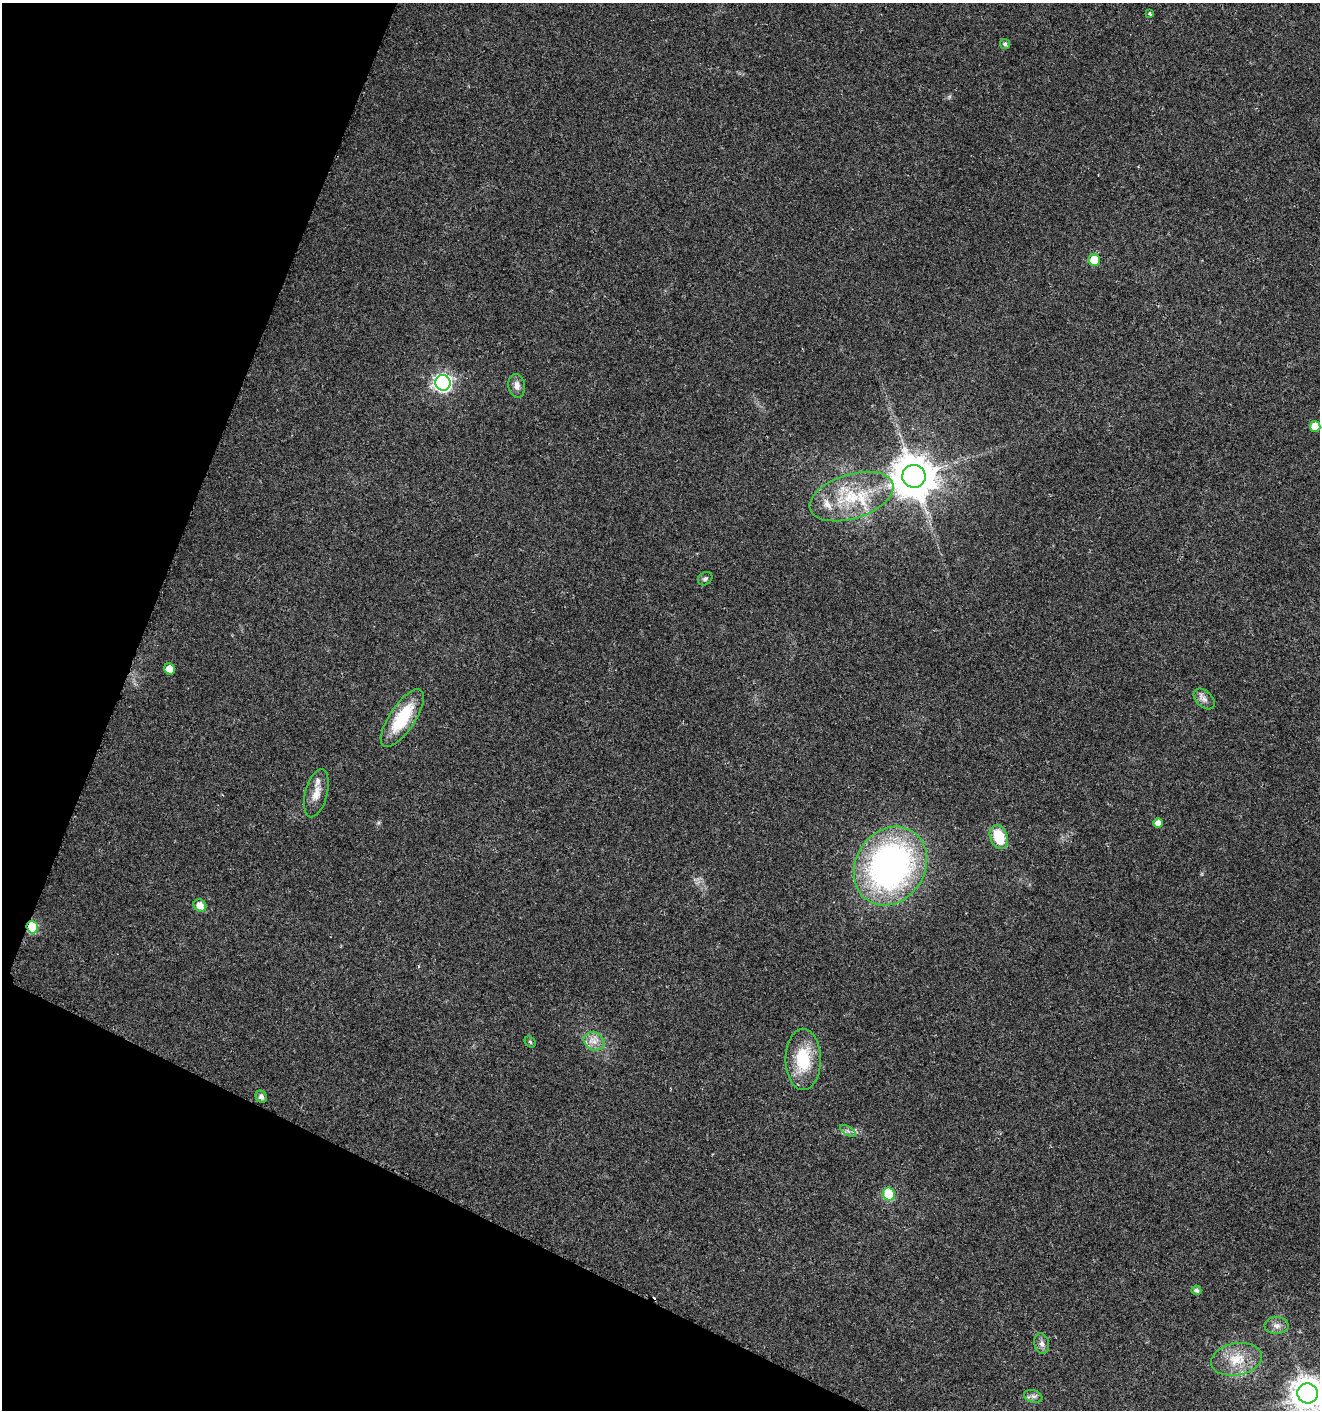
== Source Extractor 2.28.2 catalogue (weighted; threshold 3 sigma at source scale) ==
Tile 9 of 4 x 4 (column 1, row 3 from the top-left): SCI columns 280-1597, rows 1414-2821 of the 5767 x 5648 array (HDU 1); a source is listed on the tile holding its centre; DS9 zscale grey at full resolution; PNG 1322 x 1412 px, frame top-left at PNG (2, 3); each listed source drawn as its Kron ellipse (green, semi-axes under 4 px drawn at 4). Shown black and unused: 21% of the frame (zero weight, under 2 of 3 exposures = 1% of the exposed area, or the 3 px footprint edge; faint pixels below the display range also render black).
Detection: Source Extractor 2.28.2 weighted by HDU 2 'WHT'; one run over the whole footprint, this tile lists its part. Background 0.0196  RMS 0.0049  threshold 0.022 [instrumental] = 3 sigma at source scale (4.5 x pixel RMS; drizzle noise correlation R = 1.50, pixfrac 1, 0.0396/0.0396 arcsec/px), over >= 5 px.
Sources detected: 33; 3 inside a brighter listed object's ellipse — not listed separately; the other 30 listed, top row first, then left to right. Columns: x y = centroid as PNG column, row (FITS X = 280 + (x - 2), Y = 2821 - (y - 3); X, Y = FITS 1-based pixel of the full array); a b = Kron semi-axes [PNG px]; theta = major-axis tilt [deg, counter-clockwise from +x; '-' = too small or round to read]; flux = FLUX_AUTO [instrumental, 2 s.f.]
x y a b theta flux
1149 14 4 3 - 0.81
1005 44 5 4 - 1.3
1094 260 6 5 - 9.2
443 383 8 7 - 160
517 386 12 8 -80 3.1
1315 426 5 5 - 8.6
914 476 12 11 - 1700
852 497 43 22 17 30
705 579 8 6 38 1.1
170 669 6 5 - 6.6
1204 699 12 8 -44 2.7
402 718 34 12 56 24
316 793 25 11 75 6.1
1158 823 5 4 - 4
999 837 12 8 -70 16
890 866 41 34 58 170
200 905 7 6 - 4.6
32 927 6 5 - 29
594 1041 10 9 - 3.8
530 1042 6 5 - 0.68
803 1059 30 17 -90 23
261 1097 6 5 - 1.9
848 1131 9 3 -32 1.2
889 1194 6 6 - 29
1196 1290 5 5 - 1.5
1276 1326 12 8 -1 2.8
1042 1343 10 7 -78 2.3
1236 1359 26 16 10 12
1308 1393 10 10 - 860
1033 1396 9 6 -17 1.7
Overlapping masked pixels (flux is a lower limit): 1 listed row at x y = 32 927
Isophote crosses this tile's border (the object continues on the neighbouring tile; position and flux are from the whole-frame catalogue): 1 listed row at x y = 1308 1393